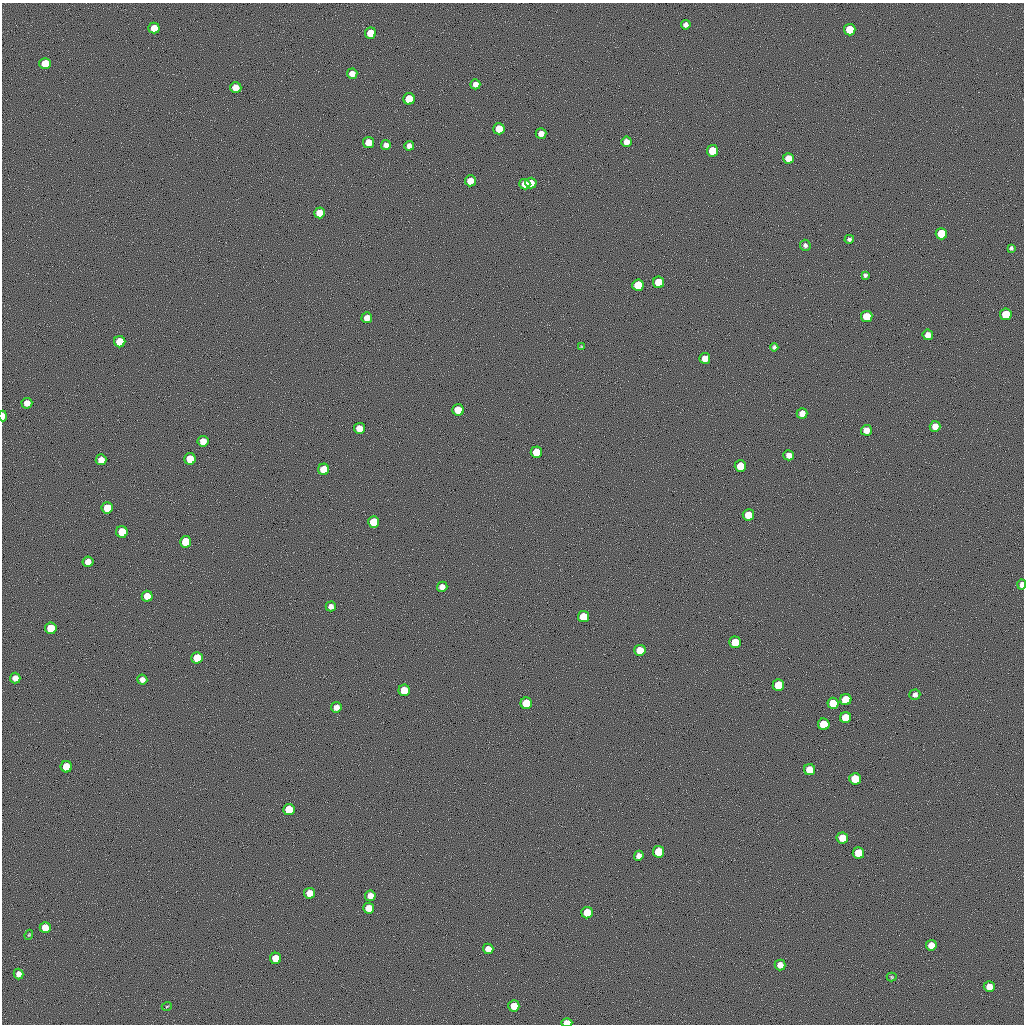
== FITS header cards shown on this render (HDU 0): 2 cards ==
NAXIS1  =                 1022 / length of data axis 1
NAXIS2  =                 1022 / length of data axis 2

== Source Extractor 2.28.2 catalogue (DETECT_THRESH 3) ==
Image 1022 x 1022 px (HDU 0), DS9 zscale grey, 1 PNG px = 1 image px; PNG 1026 x 1026 px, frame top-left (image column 1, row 1022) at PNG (2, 3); each listed source drawn as its Kron ellipse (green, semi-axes under 4 px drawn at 4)
Background 0.584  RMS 87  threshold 260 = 3 sigma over >= 5 px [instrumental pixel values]
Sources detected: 100; all 100 listed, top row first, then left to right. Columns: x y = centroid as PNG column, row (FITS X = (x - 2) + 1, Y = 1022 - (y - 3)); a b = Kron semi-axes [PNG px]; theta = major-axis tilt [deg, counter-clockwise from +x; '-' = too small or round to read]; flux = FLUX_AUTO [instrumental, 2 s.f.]
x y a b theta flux
686 25 5 4 - 26000
154 28 5 5 - 92000
850 30 6 5 - 190000
370 33 5 5 - 120000
45 63 5 5 - 120000
352 74 5 5 - 49000
475 84 5 5 - 35000
236 88 5 5 - 90000
409 99 6 5 - 160000
499 129 5 5 - 100000
541 133 5 5 - 42000
368 142 5 5 - 85000
626 142 5 5 - 40000
386 145 5 5 - 30000
409 146 5 5 - 32000
712 151 6 5 - 170000
788 158 5 5 - 67000
470 181 5 5 - 65000
531 183 5 5 - 65000
525 184 5 5 - 66000
319 213 5 5 - 84000
941 234 6 5 - 190000
849 239 5 4 - 14000
805 245 5 5 - 16000
1011 248 4 4 - 11000
865 275 4 4 - 13000
659 282 6 5 - 170000
638 285 6 5 - 160000
1006 314 6 5 - 190000
867 316 6 5 - 150000
367 318 5 5 - 49000
928 335 5 5 - 46000
120 342 5 5 - 140000
581 347 3 3 - 5200
774 347 4 4 - 15000
705 358 5 5 - 64000
27 403 5 5 - 48000
458 410 6 5 - 140000
802 413 5 5 - 50000
3 416 5 3 - 49000
935 426 5 5 - 55000
359 428 5 5 - 84000
866 430 5 5 - 53000
203 441 5 5 - 65000
536 452 6 5 - 170000
789 455 5 5 - 38000
190 459 5 5 - 130000
101 460 5 5 - 56000
740 466 6 5 - 150000
323 469 5 5 - 140000
107 508 5 5 - 150000
748 515 5 5 - 140000
374 522 6 5 - 180000
122 532 6 5 - 170000
186 542 6 5 - 190000
88 562 5 5 - 48000
1022 585 5 4 - 33000
442 587 5 5 - 37000
147 596 5 5 - 79000
331 606 5 5 - 31000
583 617 5 5 - 150000
51 628 6 6 - 190000
735 642 6 6 - 190000
640 650 5 5 - 140000
197 658 6 5 - 160000
15 678 5 5 - 46000
142 679 5 5 - 35000
778 685 6 5 - 160000
404 690 6 5 - 160000
915 695 5 5 - 25000
846 700 6 5 - 190000
526 703 6 5 - 190000
833 703 5 5 - 130000
336 707 5 5 - 41000
845 718 5 5 - 140000
824 724 6 5 - 170000
66 767 5 5 - 150000
810 770 5 5 - 120000
855 779 6 6 - 200000
289 809 6 5 - 180000
842 838 6 5 - 120000
659 852 6 5 - 190000
858 853 6 5 - 180000
639 856 5 5 - 33000
310 893 5 5 - 82000
370 896 5 5 - 54000
369 908 5 5 - 81000
587 913 5 5 - 140000
45 927 5 5 - 100000
29 935 5 4 - 5600
931 945 5 5 - 71000
488 949 5 5 - 56000
276 958 5 5 - 120000
780 965 5 5 - 54000
19 974 5 5 - 34000
892 977 5 4 - 7100
989 987 5 5 - 73000
167 1006 5 3 - 5400
514 1006 5 5 - 100000
567 1023 5 4 - 91000
At the frame edge (FLAGS 8, measured only in part): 3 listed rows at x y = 3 416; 1022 585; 567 1023